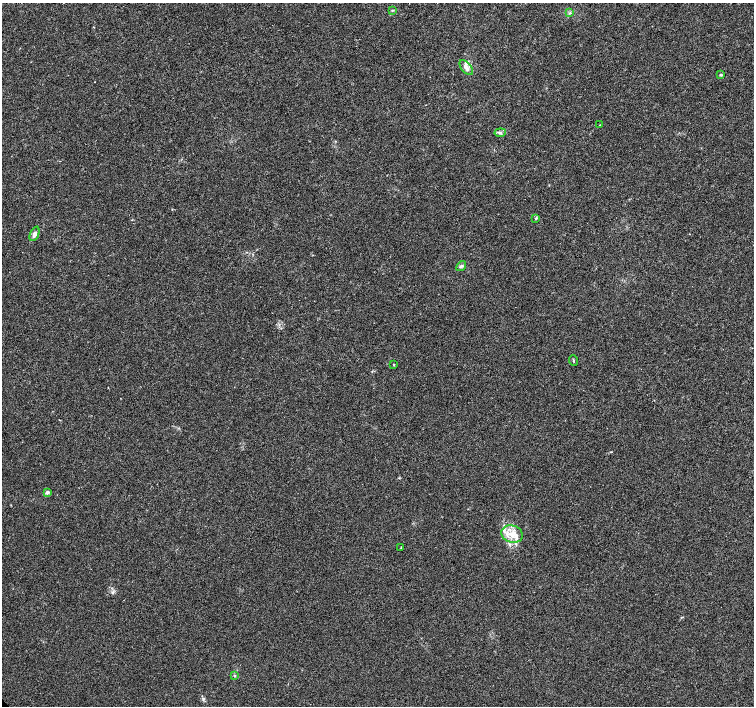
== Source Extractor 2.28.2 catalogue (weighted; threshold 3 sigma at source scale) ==
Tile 10 of 4 x 4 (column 2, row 3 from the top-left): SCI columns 1505-3008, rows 1558-2964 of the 6022 x 5995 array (HDU 1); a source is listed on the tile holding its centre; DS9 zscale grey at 2 x 2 block average (1 PNG px = mean of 2 x 2 image px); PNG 756 x 708 px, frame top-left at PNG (2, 3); each listed source drawn as its Kron ellipse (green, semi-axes under 4 px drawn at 4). Shown black and unused: <1% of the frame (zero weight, under 3 of 4 exposures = <1% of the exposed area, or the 3 px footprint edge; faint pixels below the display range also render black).
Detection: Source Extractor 2.28.2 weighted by HDU 2 'WHT'; one run over the whole footprint, this tile lists its part. Background 0.00756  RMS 0.0021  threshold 0.00959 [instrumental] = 3 sigma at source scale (4.5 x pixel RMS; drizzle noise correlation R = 1.50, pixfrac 1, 0.0396/0.0396 arcsec/px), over >= 5 px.
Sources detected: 17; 2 inside a brighter listed object's ellipse — not listed separately; the other 15 listed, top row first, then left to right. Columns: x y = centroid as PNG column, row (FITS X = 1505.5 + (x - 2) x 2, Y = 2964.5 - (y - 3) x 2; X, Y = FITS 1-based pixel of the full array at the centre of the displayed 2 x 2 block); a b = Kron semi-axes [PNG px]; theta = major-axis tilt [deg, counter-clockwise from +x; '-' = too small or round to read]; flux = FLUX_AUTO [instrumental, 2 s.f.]
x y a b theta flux
392 10 3 3 - 0.4
570 13 3 2 - 0.51
466 68 9 5 -49 2.5
721 75 3 2 - 0.99
600 125 4 2 - 0.28
500 133 5 3 - 1
536 218 4 3 - 0.49
34 234 8 4 68 2.1
461 266 5 4 - 1.1
573 361 5 2 - 0.55
394 365 3 2 - 0.35
47 492 4 3 - 1.3
512 534 11 8 -18 5.7
401 547 3 2 - 0.26
235 676 3 3 - 0.38
Diffuse or blended objects may show on this block-average render without a row.